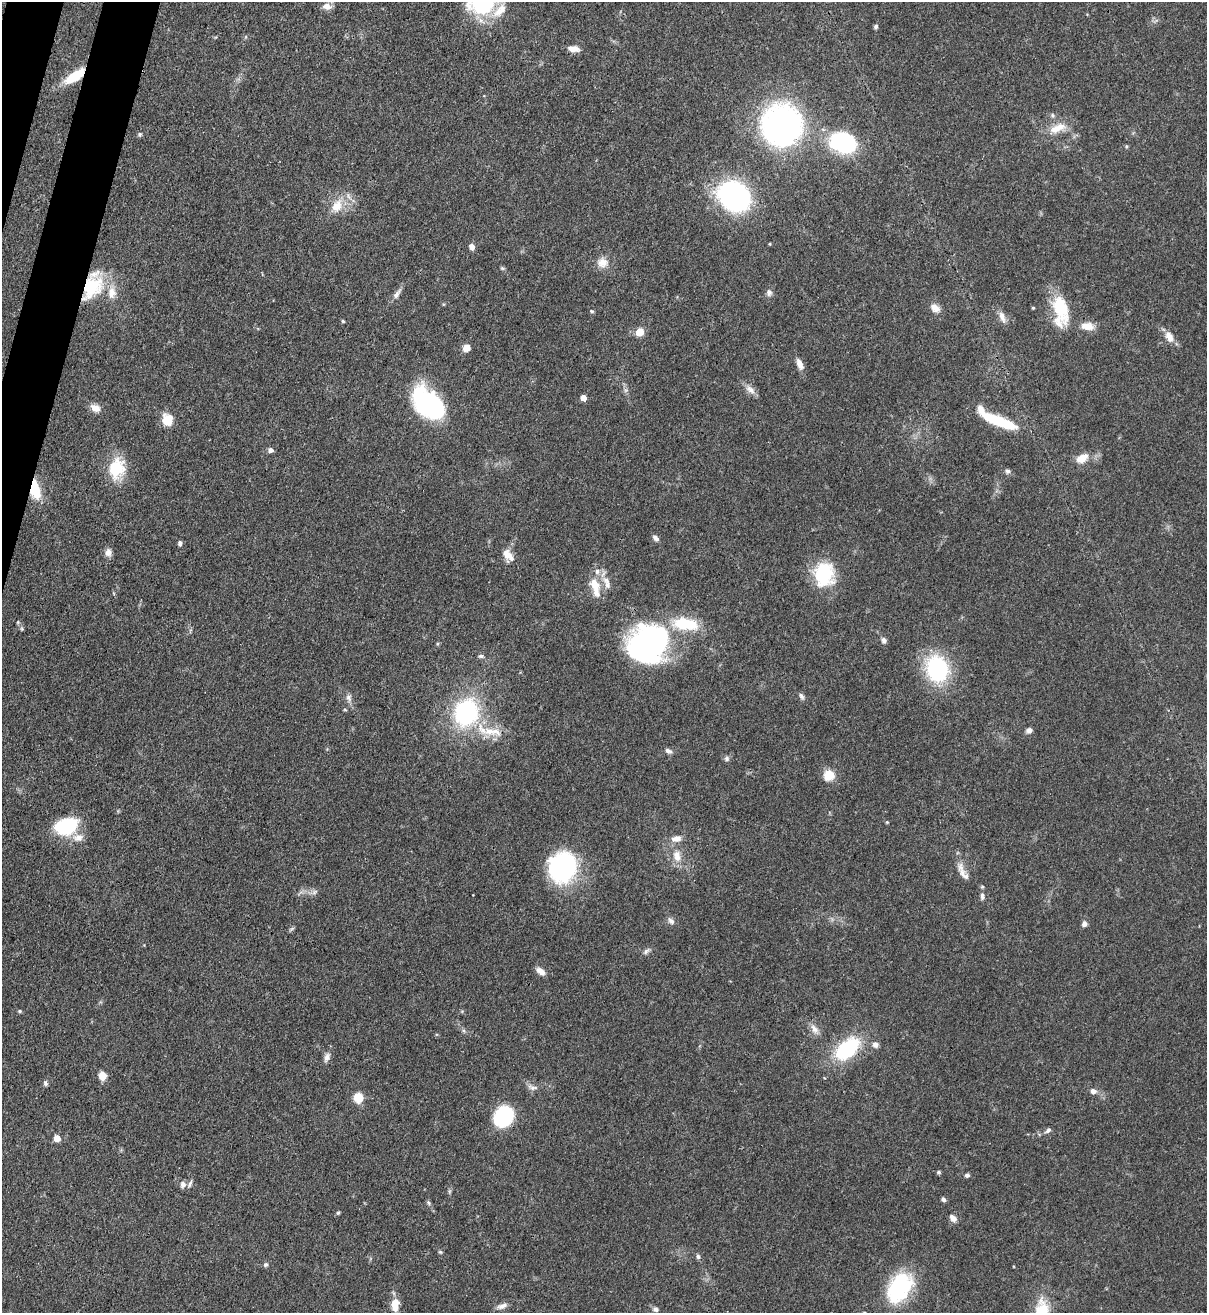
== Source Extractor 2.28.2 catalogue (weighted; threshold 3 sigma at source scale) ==
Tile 11 of 4 x 4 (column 3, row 3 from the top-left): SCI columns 2628-3832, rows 1342-2652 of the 5383 x 5308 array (HDU 1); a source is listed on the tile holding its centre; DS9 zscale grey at full resolution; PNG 1209 x 1315 px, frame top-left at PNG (2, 2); no overlay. Shown black and unused: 2% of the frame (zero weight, under 3 of 4 exposures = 7% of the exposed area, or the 3 px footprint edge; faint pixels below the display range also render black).
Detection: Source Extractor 2.28.2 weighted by HDU 2 'WHT'; one run over the whole footprint, this tile lists its part. Background 0.0825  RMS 0.0039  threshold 0.0176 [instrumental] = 3 sigma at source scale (4.5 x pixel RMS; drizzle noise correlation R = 1.50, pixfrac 1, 0.05/0.05 arcsec/px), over >= 5 px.
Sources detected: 114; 2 inside a brighter object's white glare — not listed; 10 inside a brighter listed object's ellipse — not listed separately; the other 102 listed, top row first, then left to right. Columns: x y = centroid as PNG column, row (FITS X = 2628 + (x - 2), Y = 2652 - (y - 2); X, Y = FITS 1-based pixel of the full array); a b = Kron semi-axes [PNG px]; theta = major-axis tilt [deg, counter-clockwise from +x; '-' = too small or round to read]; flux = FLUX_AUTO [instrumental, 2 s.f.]
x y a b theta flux
483 2 35 25 25 39
327 6 11 8 -10 2.8
876 26 5 5 - 0.88
573 49 12 6 -8 3.4
75 76 27 10 34 11
1053 115 7 6 - 0.89
782 125 33 32 - 130
1057 128 27 11 22 6.4
140 134 6 5 - 0.69
845 143 23 18 -28 42
737 197 33 25 -42 76
337 206 20 14 55 7.5
472 247 7 6 - 1.9
602 263 15 13 1 4.2
502 268 6 4 -43 0.58
92 286 33 21 65 22
769 293 9 8 - 1.4
396 295 11 6 53 1.9
935 308 13 9 -30 2.9
1033 308 3 3 - 0.5
1060 308 38 16 -72 16
592 311 5 4 - 0.51
1002 317 16 7 -70 2.6
343 321 4 3 - 0.49
1087 326 16 9 -8 4.3
640 332 5 5 - 12
1169 337 16 9 -60 3.6
466 348 8 7 - 3.1
800 364 13 6 -66 2.9
750 390 16 8 -37 2.6
583 398 5 4 - 3.4
428 403 36 22 -43 54
95 408 13 9 -25 3
166 420 20 9 -61 4.8
999 421 42 9 -22 20
270 450 6 5 - 1.4
1082 458 15 9 29 5.2
116 468 27 20 76 14
1008 471 7 6 - 1
34 489 15 8 -76 16
656 538 9 6 -44 1.3
180 543 6 5 - 0.95
108 552 9 8 - 2.2
508 555 18 10 -46 4.2
824 574 24 20 85 25
607 585 12 8 -77 2.5
595 587 30 11 -75 6.9
686 624 34 15 -8 16
22 629 6 4 -72 0.52
884 640 8 6 -74 1.3
648 644 39 31 27 110
481 656 7 5 -2 0.81
937 669 19 16 -71 51
801 696 10 5 -62 1.1
349 697 11 7 -73 1.8
345 710 5 3 - 0.38
466 713 24 20 68 51
1029 730 7 6 - 1.7
489 731 18 11 -14 7.5
668 751 10 6 -27 1.3
727 759 7 6 - 0.99
829 775 11 11 - 6.8
887 822 4 3 - 0.37
66 826 27 18 17 20
676 839 14 8 9 3.1
677 856 17 11 -84 4.7
562 867 31 28 67 52
961 867 17 9 -88 3.3
314 892 9 6 37 1.2
982 896 12 5 90 1.5
671 921 11 6 -47 1.6
1084 924 7 6 - 1.7
646 951 9 5 70 1.1
541 971 11 6 -37 2.7
19 1011 5 4 - 0.46
814 1029 14 9 -53 2.8
875 1045 8 7 - 1.6
847 1049 18 11 42 43
327 1057 13 7 68 2
102 1076 10 8 -86 3.7
45 1083 7 5 -79 0.88
533 1088 12 6 -14 1.7
1093 1091 7 6 - 1.9
358 1098 11 10 - 5.4
504 1116 19 16 56 30
1048 1130 8 5 38 1.2
57 1138 5 5 - 5.3
938 1172 6 4 28 0.59
967 1175 6 5 - 0.91
183 1184 9 7 84 1.8
190 1184 10 4 71 1
943 1199 6 5 - 0.99
428 1203 7 5 -57 0.71
338 1213 5 4 - 0.52
953 1218 9 6 -44 2.1
698 1256 6 5 - 0.87
266 1265 6 6 - 0.77
899 1287 36 24 56 31
395 1305 15 9 86 5.4
502 1306 13 7 17 2.1
655 1309 7 6 - 1.3
1041 1311 28 15 81 16
Overlapping masked pixels (flux is a lower limit): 5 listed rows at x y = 75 76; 92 286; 34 489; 648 644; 847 1049
Isophote crosses this tile's border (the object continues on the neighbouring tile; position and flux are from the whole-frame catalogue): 2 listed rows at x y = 483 2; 1041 1311